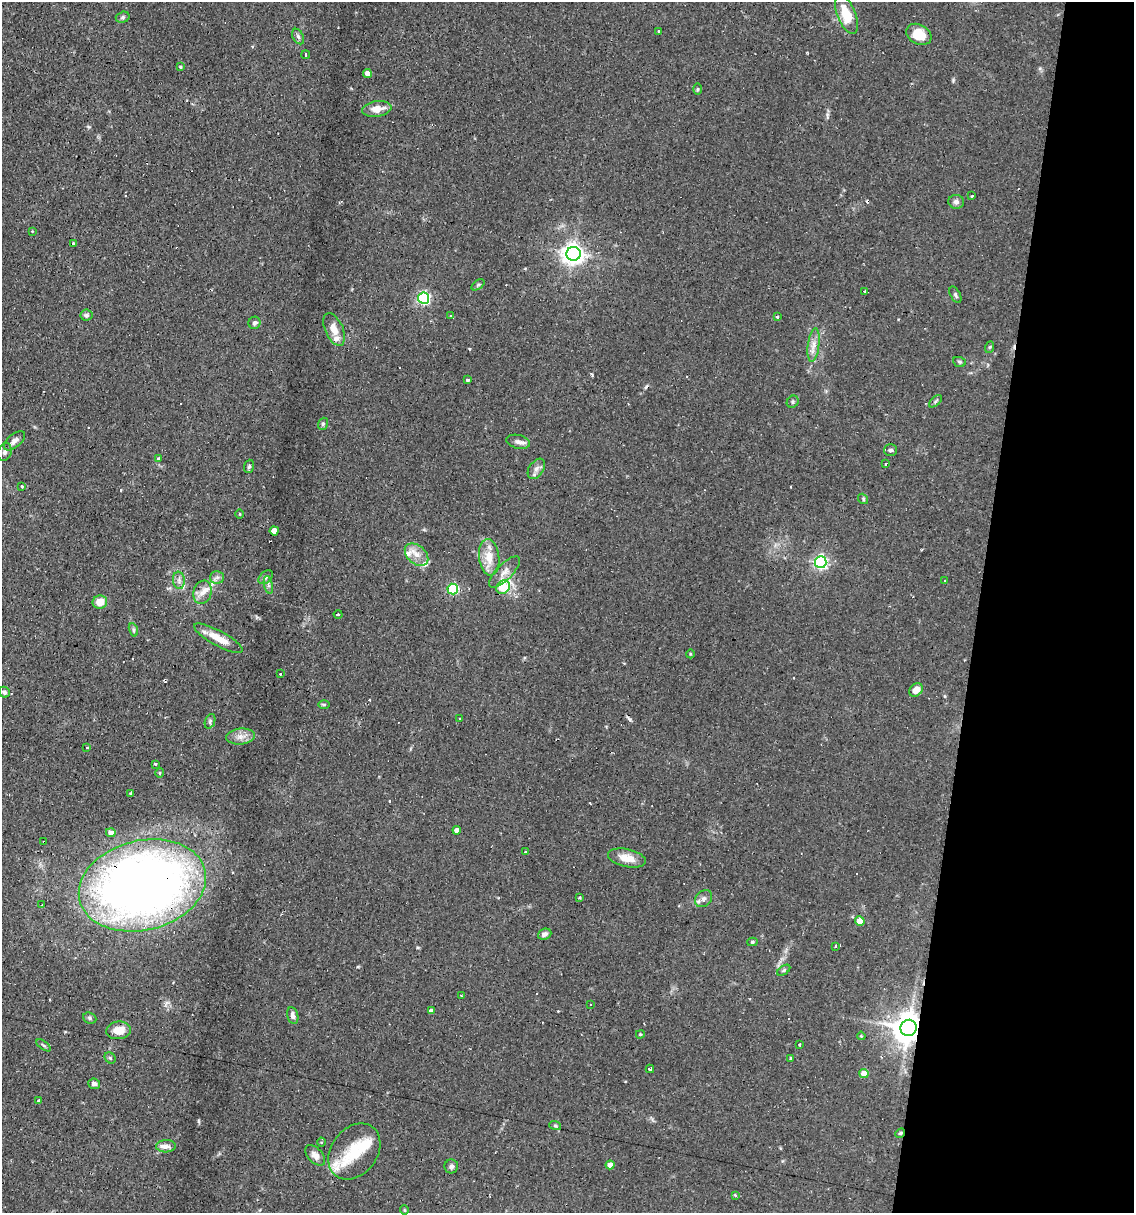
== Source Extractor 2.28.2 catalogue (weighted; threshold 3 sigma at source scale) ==
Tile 8 of 4 x 4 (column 4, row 2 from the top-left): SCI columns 3627-4758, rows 2425-3635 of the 4873 x 4847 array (HDU 1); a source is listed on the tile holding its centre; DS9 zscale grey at full resolution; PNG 1136 x 1215 px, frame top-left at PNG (2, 2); each listed source drawn as its Kron ellipse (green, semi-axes under 4 px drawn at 4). Shown black and unused: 14% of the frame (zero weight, under 2 of 3 exposures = <1% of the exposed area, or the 3 px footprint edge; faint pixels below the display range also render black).
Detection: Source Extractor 2.28.2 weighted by HDU 2 'WHT'; one run over the whole footprint, this tile lists its part. Background 0.082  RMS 0.0055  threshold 0.0245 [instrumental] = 3 sigma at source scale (4.5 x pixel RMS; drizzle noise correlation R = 1.50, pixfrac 1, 0.05/0.05 arcsec/px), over >= 5 px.
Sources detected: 134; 16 cosmic-ray / hot-pixel residue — neither listed nor drawn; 6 inside a brighter listed object's ellipse — not listed separately; the other 112 listed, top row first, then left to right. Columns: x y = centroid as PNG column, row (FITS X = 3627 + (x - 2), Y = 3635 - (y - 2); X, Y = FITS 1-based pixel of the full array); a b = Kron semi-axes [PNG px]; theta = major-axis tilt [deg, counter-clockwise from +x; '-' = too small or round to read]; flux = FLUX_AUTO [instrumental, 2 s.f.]
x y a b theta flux
846 15 20 9 -68 14
123 17 7 5 16 1
658 31 3 2 - 0.65
919 34 13 9 -29 11
298 36 8 5 -63 1.3
306 55 4 3 - 4.2
180 67 3 3 - 0.52
367 73 4 4 - 3.6
698 89 6 4 89 0.67
377 109 14 7 9 6.3
972 196 3 2 - 1
956 202 8 7 - 1.9
32 231 2 2 - 0.55
73 244 3 3 - 1.1
573 254 7 7 - 370
478 285 7 4 37 0.75
865 291 3 3 - 8.7
955 295 9 5 -62 1.1
424 298 5 5 - 93
86 315 6 5 - 1.2
451 316 3 3 - 1
778 317 3 2 - 1.2
255 323 6 6 - 1.5
334 329 17 9 -66 6.1
814 345 17 5 83 3.9
990 347 6 4 70 0.65
959 362 6 5 - 0.89
467 380 3 3 - 2.4
936 401 8 3 42 0.8
793 402 6 5 - 0.98
323 424 6 4 69 0.97
14 441 12 6 40 2.7
518 442 12 6 -13 2.5
890 450 6 6 - 1.4
5 452 9 6 71 1.6
158 459 4 4 - 0.68
886 464 3 2 - 1.1
249 466 7 5 71 1
536 469 11 7 55 2.5
22 486 3 3 - 0.51
863 499 5 4 - 0.81
240 514 5 3 - 0.46
274 531 4 4 - 6
417 555 13 9 -41 5.1
489 557 18 10 -84 8.6
821 562 6 6 - 120
505 572 20 8 46 4.5
217 577 7 6 - 1.7
266 577 8 5 42 1.4
179 580 8 6 -84 2
944 581 2 2 - 0.43
268 585 9 4 -77 1.3
503 587 7 6 - 24
453 589 5 5 - 51
202 592 12 9 73 4.3
100 602 7 6 - 6.6
338 614 4 3 - 39
133 630 7 4 -72 0.94
218 638 27 7 -28 8.8
690 654 4 3 - 0.42
280 674 3 2 - 1.1
916 690 7 6 - 4.5
4 692 6 5 - 1.2
324 704 6 4 0 0.61
460 718 3 2 - 0.43
210 721 7 5 67 1.1
241 736 14 8 6 4
87 747 3 3 - 2.2
155 764 3 3 - 5.1
160 773 5 3 - 0.62
131 793 3 3 - 0.85
457 830 4 4 - 2.9
111 833 5 4 - 2.7
44 842 3 2 - 0.64
525 852 3 3 - 0.93
627 858 19 9 -12 6.7
142 885 64 45 14 520
580 898 3 3 - 0.67
704 899 9 7 46 2.2
41 905 3 2 - 0.44
860 921 4 4 - 8
545 934 7 5 23 2.1
752 942 5 4 - 0.78
835 946 3 3 - 1.1
784 970 7 4 36 0.8
461 995 4 2 - 0.53
591 1005 3 3 - 2.1
431 1011 4 4 - 2.4
293 1015 8 5 -77 2.1
90 1018 7 5 -23 1
908 1028 8 8 - 950
118 1030 12 9 6 7.5
640 1034 4 3 - 0.61
861 1036 4 3 - 0.54
799 1044 3 3 - 2.6
44 1045 8 3 -35 0.9
110 1058 6 5 - 0.84
791 1059 3 3 - 7.5
650 1069 4 3 - 0.92
864 1074 4 4 - 7.5
94 1084 6 5 - 2
39 1100 3 3 - 3.6
555 1125 6 3 -20 0.65
900 1133 5 4 - 0.79
321 1142 4 3 - 0.6
166 1146 10 6 2 2.7
354 1151 31 23 52 20
315 1155 12 7 -47 3.2
610 1165 4 4 - 4.3
451 1166 7 7 - 1.5
735 1196 4 3 - 0.89
404 1210 4 4 - 0.58
Overlapping masked pixels (flux is a lower limit): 4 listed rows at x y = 44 842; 142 885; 908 1028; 900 1133